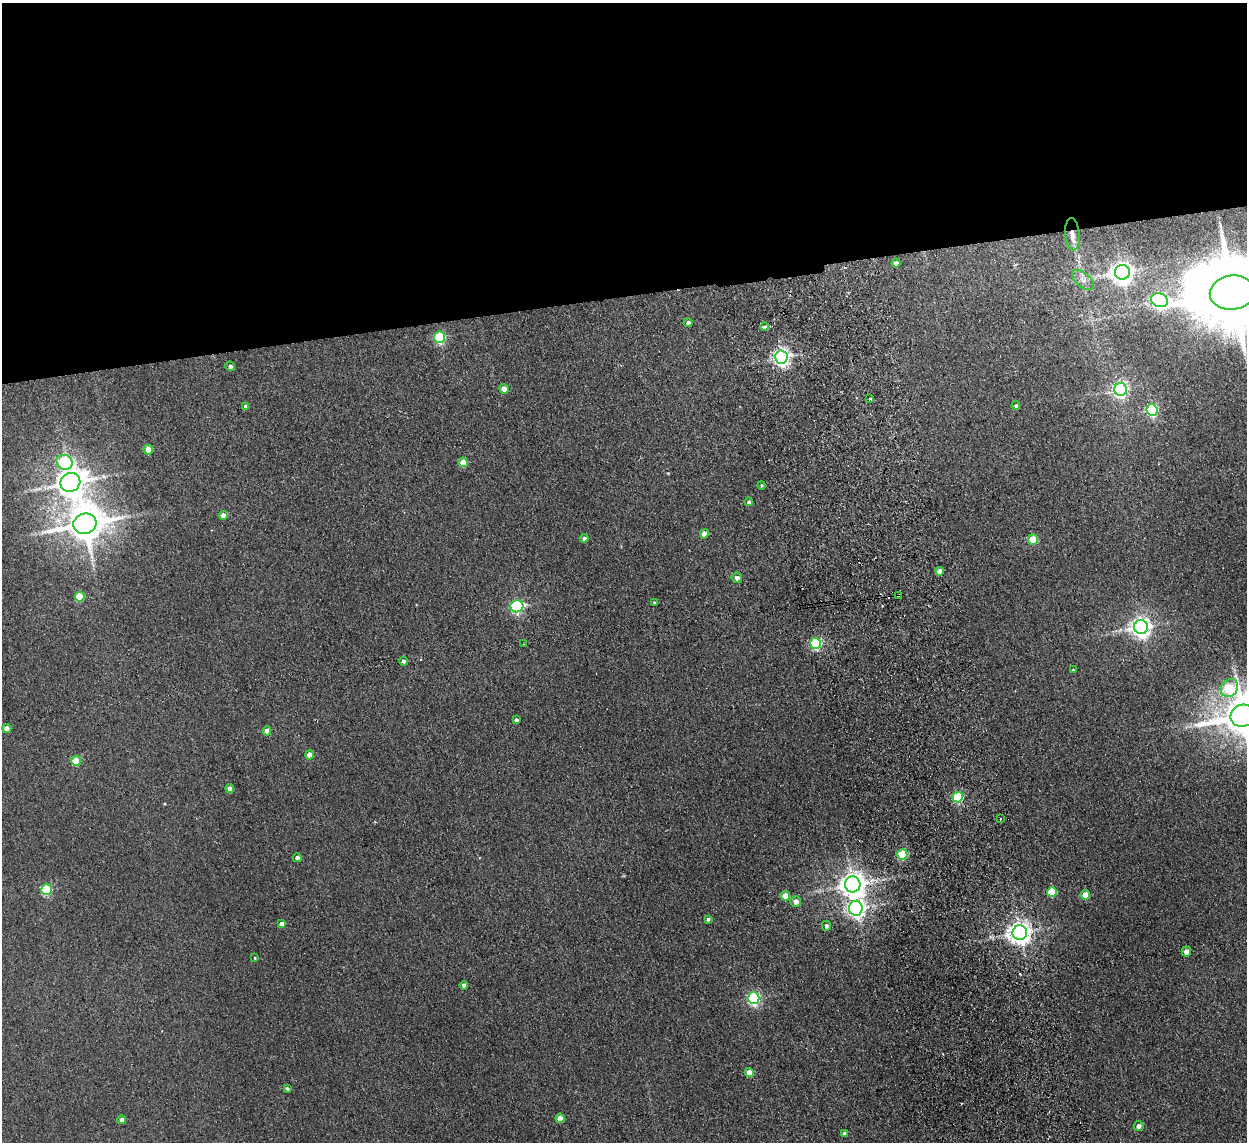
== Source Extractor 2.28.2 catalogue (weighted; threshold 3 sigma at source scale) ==
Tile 2 of 4 x 4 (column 2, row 1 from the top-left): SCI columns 1297-2541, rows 3573-4712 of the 5083 x 4981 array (HDU 1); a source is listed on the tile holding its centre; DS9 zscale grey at full resolution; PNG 1249 x 1144 px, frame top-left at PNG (2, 3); each listed source drawn as its Kron ellipse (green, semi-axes under 4 px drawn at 4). Shown black and unused: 26% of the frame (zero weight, under 2 of 3 exposures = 3% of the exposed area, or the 3 px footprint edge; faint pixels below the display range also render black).
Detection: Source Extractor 2.28.2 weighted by HDU 2 'WHT'; one run over the whole footprint, this tile lists its part. Background 0.0671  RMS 0.0097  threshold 0.0438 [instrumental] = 3 sigma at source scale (4.5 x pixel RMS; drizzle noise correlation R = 1.50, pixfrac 1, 0.05/0.05 arcsec/px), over >= 5 px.
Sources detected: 74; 1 inside a brighter object's white glare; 1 cosmic-ray / hot-pixel residue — neither listed nor drawn; the other 72 listed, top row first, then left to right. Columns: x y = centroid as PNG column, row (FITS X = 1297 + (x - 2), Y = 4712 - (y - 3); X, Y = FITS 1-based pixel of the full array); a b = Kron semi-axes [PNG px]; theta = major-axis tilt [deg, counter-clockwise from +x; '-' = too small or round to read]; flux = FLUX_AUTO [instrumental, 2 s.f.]
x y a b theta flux
1072 234 16 7 -85 9
896 263 4 4 - 3.4
1122 272 7 7 - 770
1083 280 13 7 -39 5.9
1232 293 22 17 7 16000
1159 300 8 6 -23 280
688 323 4 4 - 2.5
764 327 4 3 - 5.8
439 337 6 5 - 84
781 357 6 6 - 410
230 366 5 4 - 2.5
504 389 5 5 - 9.2
1120 389 6 6 - 280
870 399 3 3 - 2.8
246 406 4 4 - 3.6
1016 406 4 4 - 1.6
1152 410 6 5 - 120
148 450 5 4 - 17
65 462 8 7 - 74
463 462 5 5 - 18
70 482 10 9 - 1400
762 485 4 3 - 1.1
749 502 4 4 - 1.9
223 515 4 4 - 5.7
85 524 11 10 - 2600
704 534 5 4 - 8.4
584 538 4 4 - 3.1
1033 539 5 5 - 29
940 571 4 4 - 7.7
737 578 5 5 - 4.1
898 595 3 3 - 1.9
80 597 5 5 - 33
654 603 3 3 - 1.2
517 606 6 6 - 150
1141 627 7 7 - 570
816 643 5 5 - 120
524 644 3 3 - 2.2
404 661 4 3 - 11
1073 670 3 3 - 0.74
1229 688 9 8 - 60
1243 716 13 11 14 3800
516 720 4 4 - 2.5
7 728 4 4 - 8.4
267 731 4 4 - 7.6
309 755 5 4 - 10
76 761 5 5 - 28
230 789 4 4 - 6.3
958 797 5 5 - 70
1001 818 3 3 - 2.7
902 855 5 5 - 46
297 858 4 4 - 3.4
853 884 8 7 - 1000
46 890 5 5 - 71
1052 892 5 5 - 37
1085 895 5 4 - 18
785 896 5 4 - 13
796 901 5 5 - 6.6
856 908 7 7 - 390
708 919 4 4 - 1.6
282 924 4 4 - 5.9
826 926 5 4 - 3.2
1020 933 7 7 - 780
1186 952 5 4 - 5.8
255 958 3 3 - 0.91
464 985 4 4 - 4.6
754 998 6 5 - 160
749 1072 4 4 - 10
287 1088 4 3 - 1.8
560 1118 4 4 - 12
122 1120 4 4 - 4.2
1139 1126 5 5 - 4.9
845 1134 4 4 - 3.1
Overlapping masked pixels (flux is a lower limit): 2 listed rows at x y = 1072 234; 898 595
Isophote crosses this tile's border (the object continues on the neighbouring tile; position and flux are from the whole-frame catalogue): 2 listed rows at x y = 1232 293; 1243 716